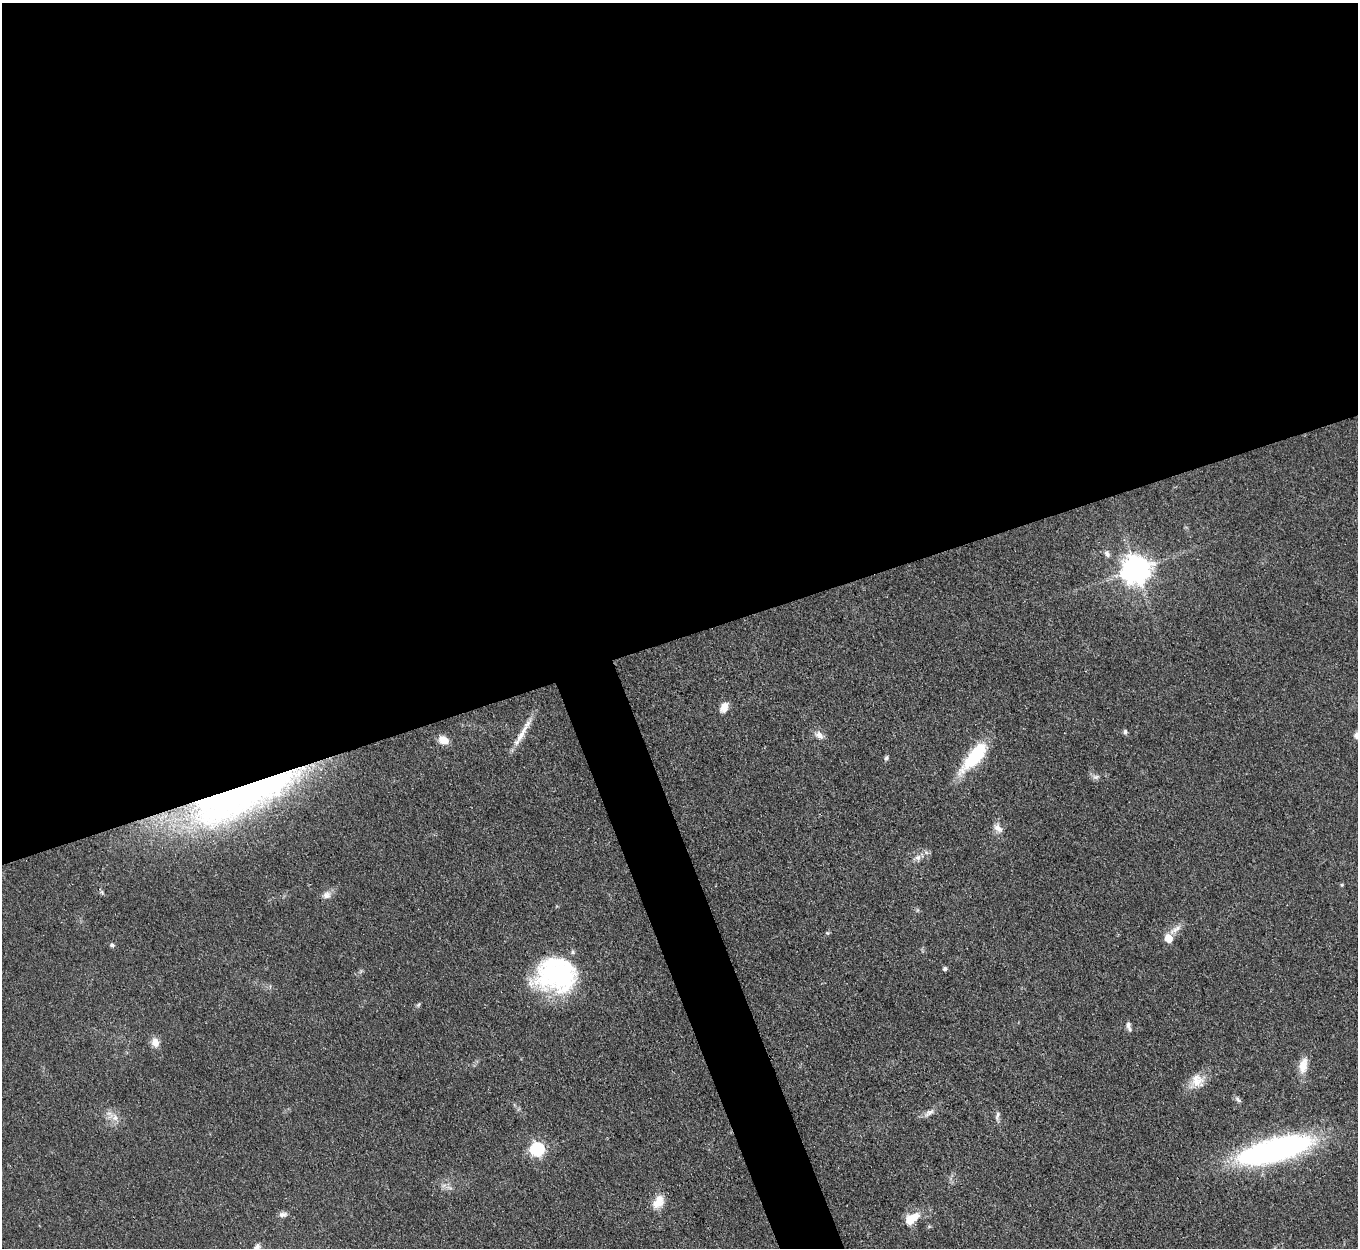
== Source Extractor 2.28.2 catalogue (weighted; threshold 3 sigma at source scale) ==
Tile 2 of 4 x 4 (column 2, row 1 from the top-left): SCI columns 1359-2714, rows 4017-5262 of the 5427 x 5413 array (HDU 1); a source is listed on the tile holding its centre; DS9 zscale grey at full resolution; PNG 1360 x 1250 px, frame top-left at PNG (2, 3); no overlay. Shown black and unused: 53% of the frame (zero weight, under 3 of 4 exposures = <1% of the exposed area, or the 3 px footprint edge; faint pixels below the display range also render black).
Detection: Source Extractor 2.28.2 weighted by HDU 2 'WHT'; one run over the whole footprint, this tile lists its part. Background 0.0823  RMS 0.0061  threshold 0.0273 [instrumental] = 3 sigma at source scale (4.5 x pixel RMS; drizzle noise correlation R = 1.50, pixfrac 1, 0.05/0.05 arcsec/px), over >= 5 px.
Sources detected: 40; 1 inside a brighter object's white glare — not listed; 3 inside a brighter listed object's ellipse — not listed separately; the other 36 listed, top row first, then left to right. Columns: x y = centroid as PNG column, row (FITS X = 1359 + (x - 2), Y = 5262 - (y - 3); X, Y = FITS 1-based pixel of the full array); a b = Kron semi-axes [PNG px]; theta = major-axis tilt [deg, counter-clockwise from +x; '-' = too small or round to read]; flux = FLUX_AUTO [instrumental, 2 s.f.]
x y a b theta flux
1107 554 8 6 -60 2.3
1136 569 9 9 - 840
724 707 14 9 62 5.4
1125 732 8 5 90 1.2
522 734 42 7 60 9.3
819 735 13 9 -38 3.9
443 740 12 9 -28 6.2
975 756 37 13 50 38
886 758 7 5 64 1.3
1096 777 10 6 17 2.1
246 791 136 32 17 280
998 828 14 9 -48 4.2
918 857 9 8 - 2.8
102 892 6 5 - 1.1
326 895 12 10 37 3.8
1175 929 22 6 32 4.5
828 933 5 5 - 0.89
1168 938 5 5 - 16
112 945 5 5 - 1.6
945 969 4 4 - 1.8
557 975 52 35 4 82
418 1005 7 4 58 0.98
1128 1025 9 6 -86 1.9
155 1042 11 8 -76 5.6
1303 1065 19 10 78 8.2
1197 1081 20 18 77 9.8
1238 1099 10 5 -49 1.6
929 1113 16 6 33 3.4
997 1116 14 6 79 2.2
115 1117 11 8 -87 4.5
537 1149 6 6 - 100
1275 1150 67 19 15 200
658 1202 20 13 63 8.5
283 1214 11 6 7 2.4
911 1219 20 10 35 12
257 1247 10 8 56 2.6
Overlapping masked pixels (flux is a lower limit): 2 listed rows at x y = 522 734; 246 791
Isophote crosses this tile's border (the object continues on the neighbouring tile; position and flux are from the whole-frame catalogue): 1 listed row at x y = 257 1247